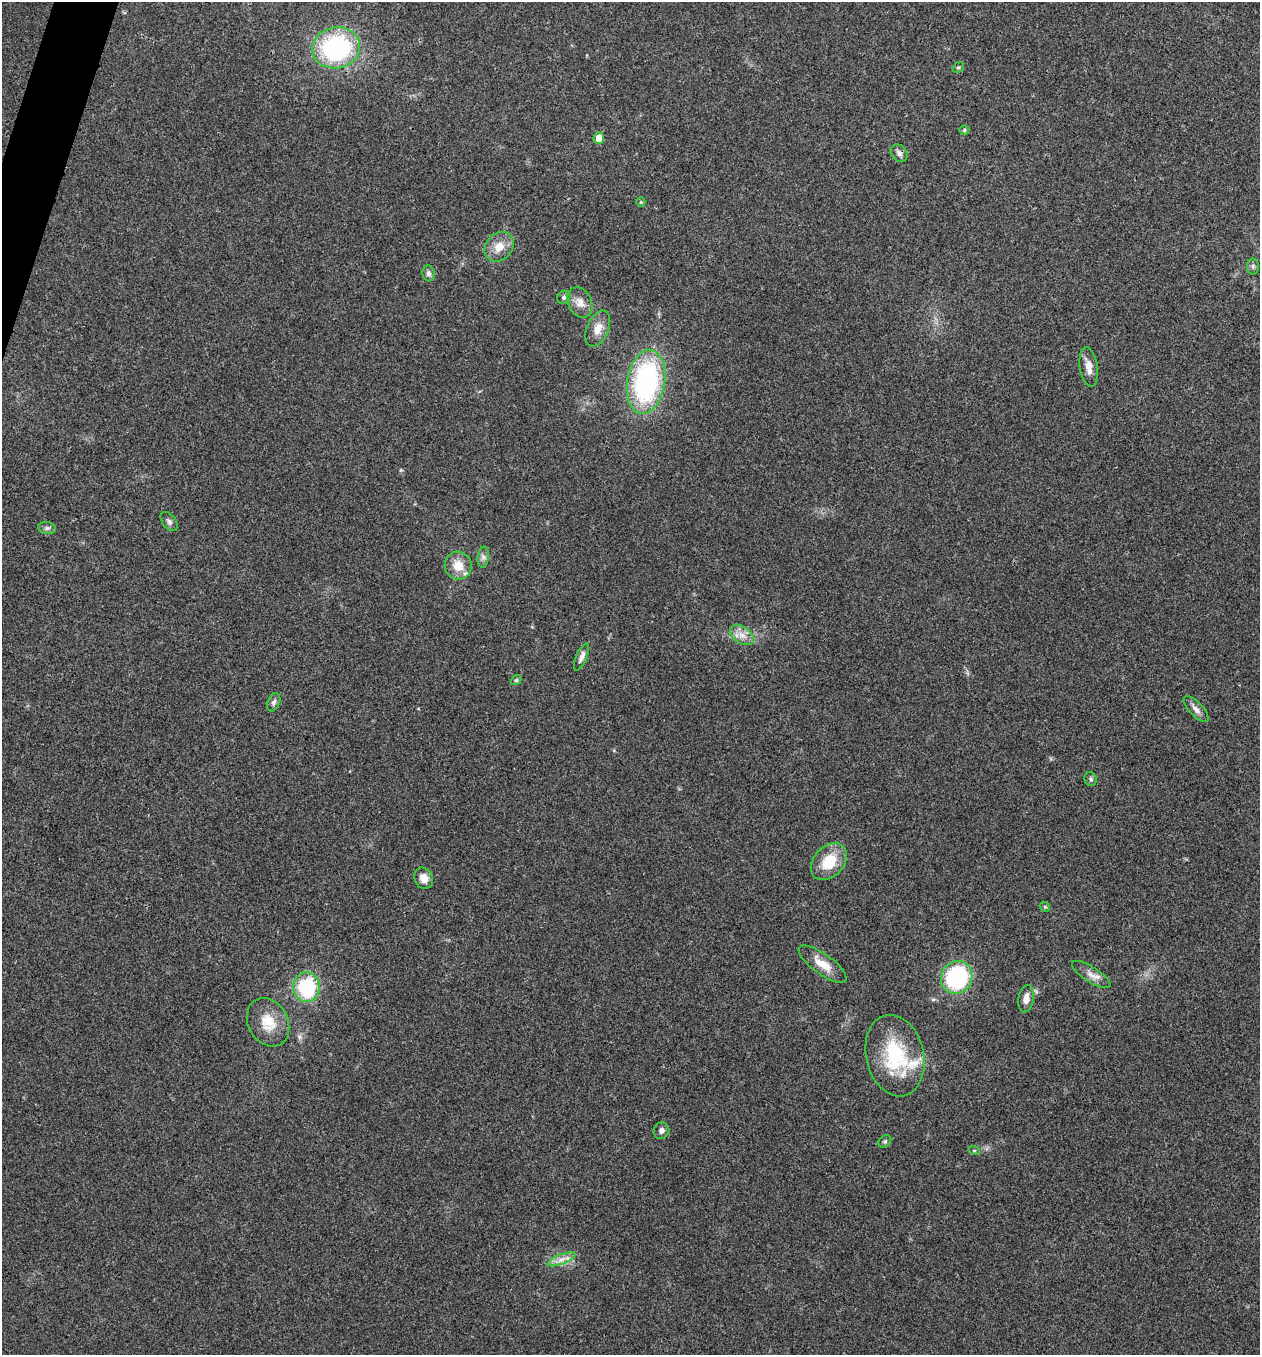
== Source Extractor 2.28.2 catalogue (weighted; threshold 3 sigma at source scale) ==
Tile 11 of 4 x 4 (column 3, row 3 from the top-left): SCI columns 2652-3909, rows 1359-2711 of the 5434 x 5419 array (HDU 1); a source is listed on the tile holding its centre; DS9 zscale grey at full resolution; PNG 1262 x 1357 px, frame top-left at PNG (2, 2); each listed source drawn as its Kron ellipse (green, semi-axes under 4 px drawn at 4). Shown black and unused: <1% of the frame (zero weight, under 3 of 4 exposures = <1% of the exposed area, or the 3 px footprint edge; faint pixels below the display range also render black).
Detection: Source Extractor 2.28.2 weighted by HDU 2 'WHT'; one run over the whole footprint, this tile lists its part. Background 0.0237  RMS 0.0041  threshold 0.0183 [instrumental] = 3 sigma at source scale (4.5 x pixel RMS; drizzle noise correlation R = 1.50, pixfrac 1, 0.05/0.05 arcsec/px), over >= 5 px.
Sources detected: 39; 1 inside a brighter listed object's ellipse — not listed separately; the other 38 listed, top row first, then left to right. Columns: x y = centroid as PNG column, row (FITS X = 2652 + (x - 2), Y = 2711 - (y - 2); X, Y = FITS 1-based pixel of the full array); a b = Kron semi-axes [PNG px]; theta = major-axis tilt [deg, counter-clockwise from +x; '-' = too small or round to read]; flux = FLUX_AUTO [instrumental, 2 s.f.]
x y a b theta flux
336 48 24 20 9 60
958 67 6 5 - 0.61
964 130 5 4 - 0.59
599 138 6 5 - 4.5
899 153 10 7 -51 1.6
641 202 5 4 - 0.49
499 247 16 13 48 5.6
1253 267 8 6 -89 0.96
428 273 8 6 -76 1.4
564 297 7 6 - 0.97
580 302 16 12 -66 3.8
598 329 19 11 67 4.3
1089 367 20 9 -81 3.9
646 382 32 19 81 75
169 522 11 7 -54 1.3
47 528 9 5 -9 1.2
483 557 10 5 83 1.5
458 566 14 13 - 6.8
742 635 13 8 -35 3.4
581 657 14 5 67 2
516 680 5 4 - 0.55
274 702 9 6 67 1.2
1196 709 16 7 -47 2.3
1091 779 7 6 - 0.92
829 862 21 15 48 12
424 878 11 9 -64 3.4
1045 907 6 4 -43 0.53
823 964 28 10 -36 6.8
1091 975 22 7 -33 3.4
957 977 17 15 58 48
307 987 15 13 -85 27
1026 999 14 7 80 3.2
268 1022 25 20 -61 9.4
895 1056 41 29 -77 30
661 1131 8 7 - 1.6
885 1141 7 5 42 0.74
974 1150 5 3 - 0.4
561 1259 15 5 22 2.7